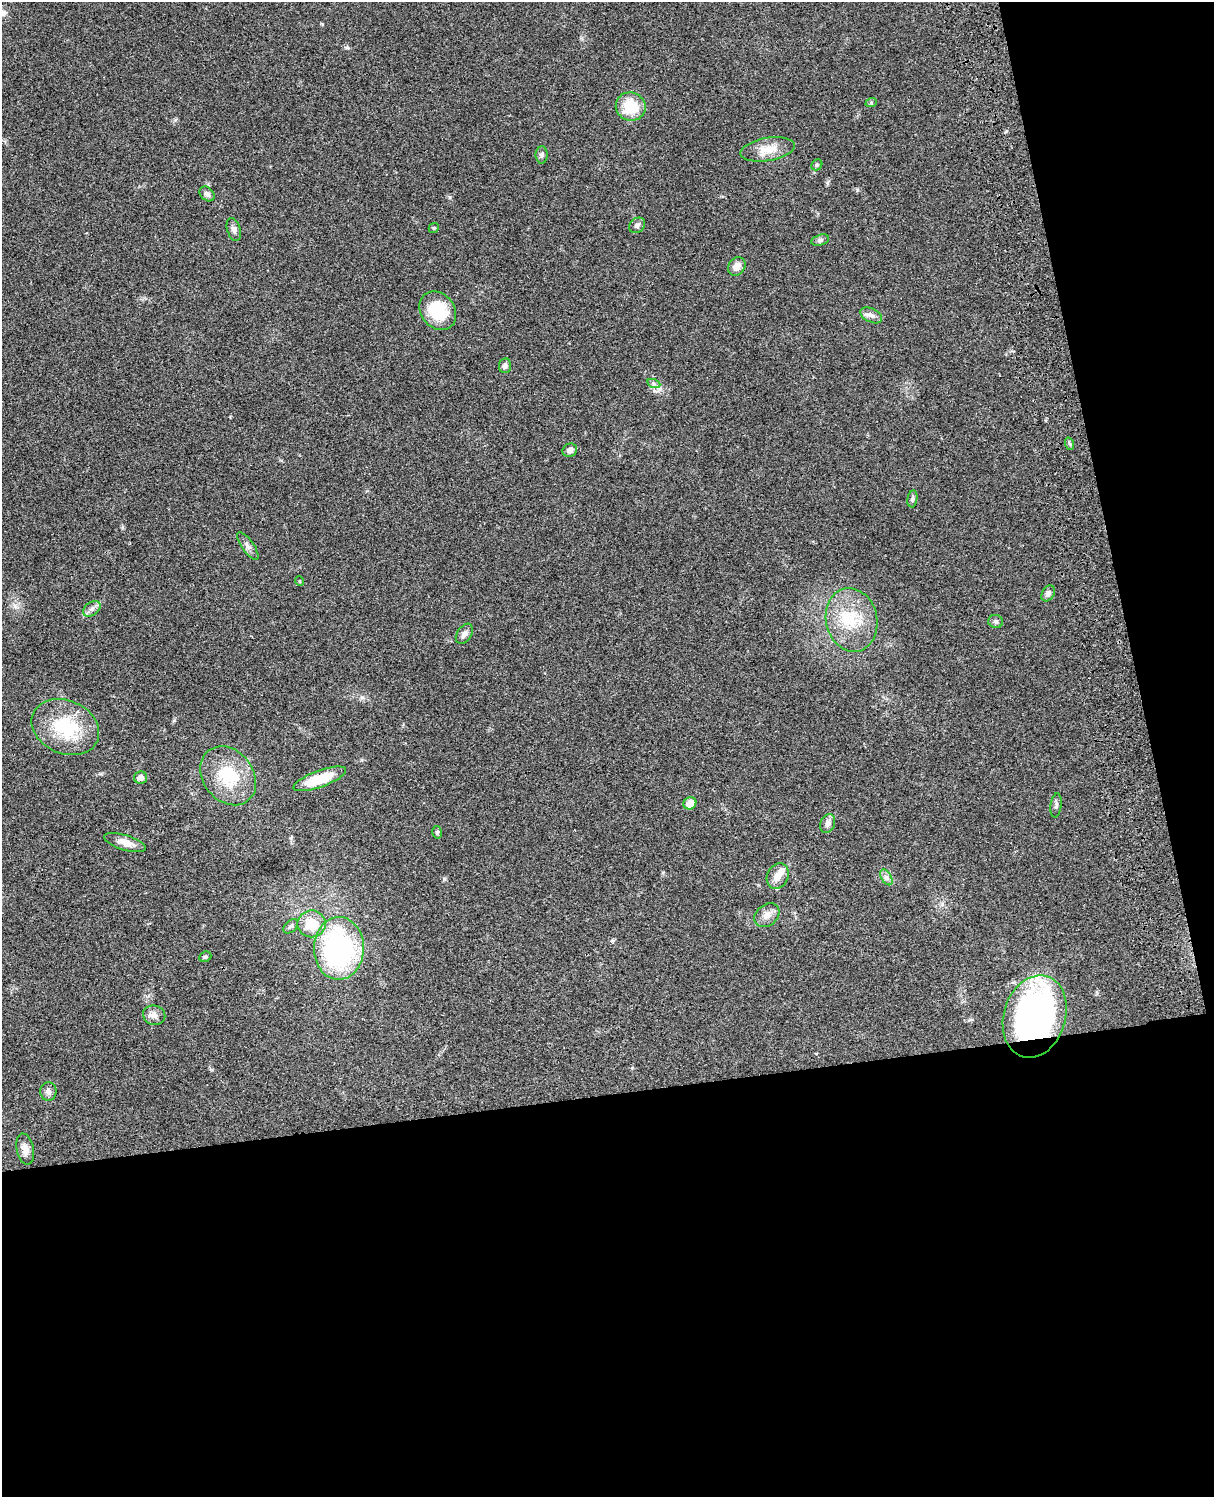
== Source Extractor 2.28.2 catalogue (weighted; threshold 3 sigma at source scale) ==
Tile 12 of 4 x 3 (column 4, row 3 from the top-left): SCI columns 3757-4968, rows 278-1772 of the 5087 x 4928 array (HDU 1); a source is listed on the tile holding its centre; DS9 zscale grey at full resolution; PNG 1216 x 1499 px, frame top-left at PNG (2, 2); each listed source drawn as its Kron ellipse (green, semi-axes under 4 px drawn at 4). Shown black and unused: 33% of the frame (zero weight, under 3 of 4 exposures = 6% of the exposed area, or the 3 px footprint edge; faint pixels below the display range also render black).
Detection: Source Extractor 2.28.2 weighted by HDU 2 'WHT'; one run over the whole footprint, this tile lists its part. Background 0.0799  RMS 0.0058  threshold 0.0263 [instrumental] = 3 sigma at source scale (4.5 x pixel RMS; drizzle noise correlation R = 1.50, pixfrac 1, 0.05/0.05 arcsec/px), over >= 5 px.
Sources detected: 46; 1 inside a brighter listed object's ellipse — not listed separately; the other 45 listed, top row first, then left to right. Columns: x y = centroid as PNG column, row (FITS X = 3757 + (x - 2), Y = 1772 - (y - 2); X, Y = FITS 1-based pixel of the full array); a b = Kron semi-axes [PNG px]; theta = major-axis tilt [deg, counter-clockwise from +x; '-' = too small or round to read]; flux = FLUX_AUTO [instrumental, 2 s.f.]
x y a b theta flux
871 103 6 4 19 0.68
631 107 15 14 - 17
767 149 27 11 9 9.4
542 155 8 6 -89 1.5
817 165 6 5 - 0.95
207 194 8 6 -41 2
637 225 8 7 - 1.6
434 228 5 4 - 0.76
234 229 12 6 -73 2.5
820 240 9 5 15 1.3
737 266 10 8 51 4
438 311 21 17 -51 23
871 315 12 6 -26 2.6
505 366 7 6 - 1.9
654 384 7 4 -19 1.1
1070 444 6 4 -71 0.89
570 450 7 6 - 2.5
912 499 8 5 81 1.2
248 546 16 6 -55 2.4
299 581 5 3 - 0.43
1048 593 8 6 59 2
92 609 10 6 37 2.3
852 620 32 25 -77 26
996 621 7 6 - 1.3
464 634 11 7 56 2.8
65 727 35 26 -24 32
228 776 32 25 -52 27
140 777 6 6 - 2.8
320 779 28 8 20 18
690 803 6 6 - 7.3
1056 805 12 5 82 1.7
828 824 10 7 70 2.7
437 832 6 5 - 0.94
125 843 22 7 -17 6.2
778 876 13 10 63 5.8
886 877 8 5 -59 1.8
767 915 14 10 39 4.6
312 924 14 13 - 14
291 926 8 5 44 1.4
339 948 31 25 89 110
205 957 6 5 - 0.97
154 1015 11 10 - 3.3
1035 1016 42 31 73 200
48 1091 9 8 - 2.3
25 1149 16 8 -78 4.1
Overlapping masked pixels (flux is a lower limit): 1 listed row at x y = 1035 1016
Unlisted compact peaks at least as high as the median listed source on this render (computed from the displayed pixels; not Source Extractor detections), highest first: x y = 444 879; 450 197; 857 190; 347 47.